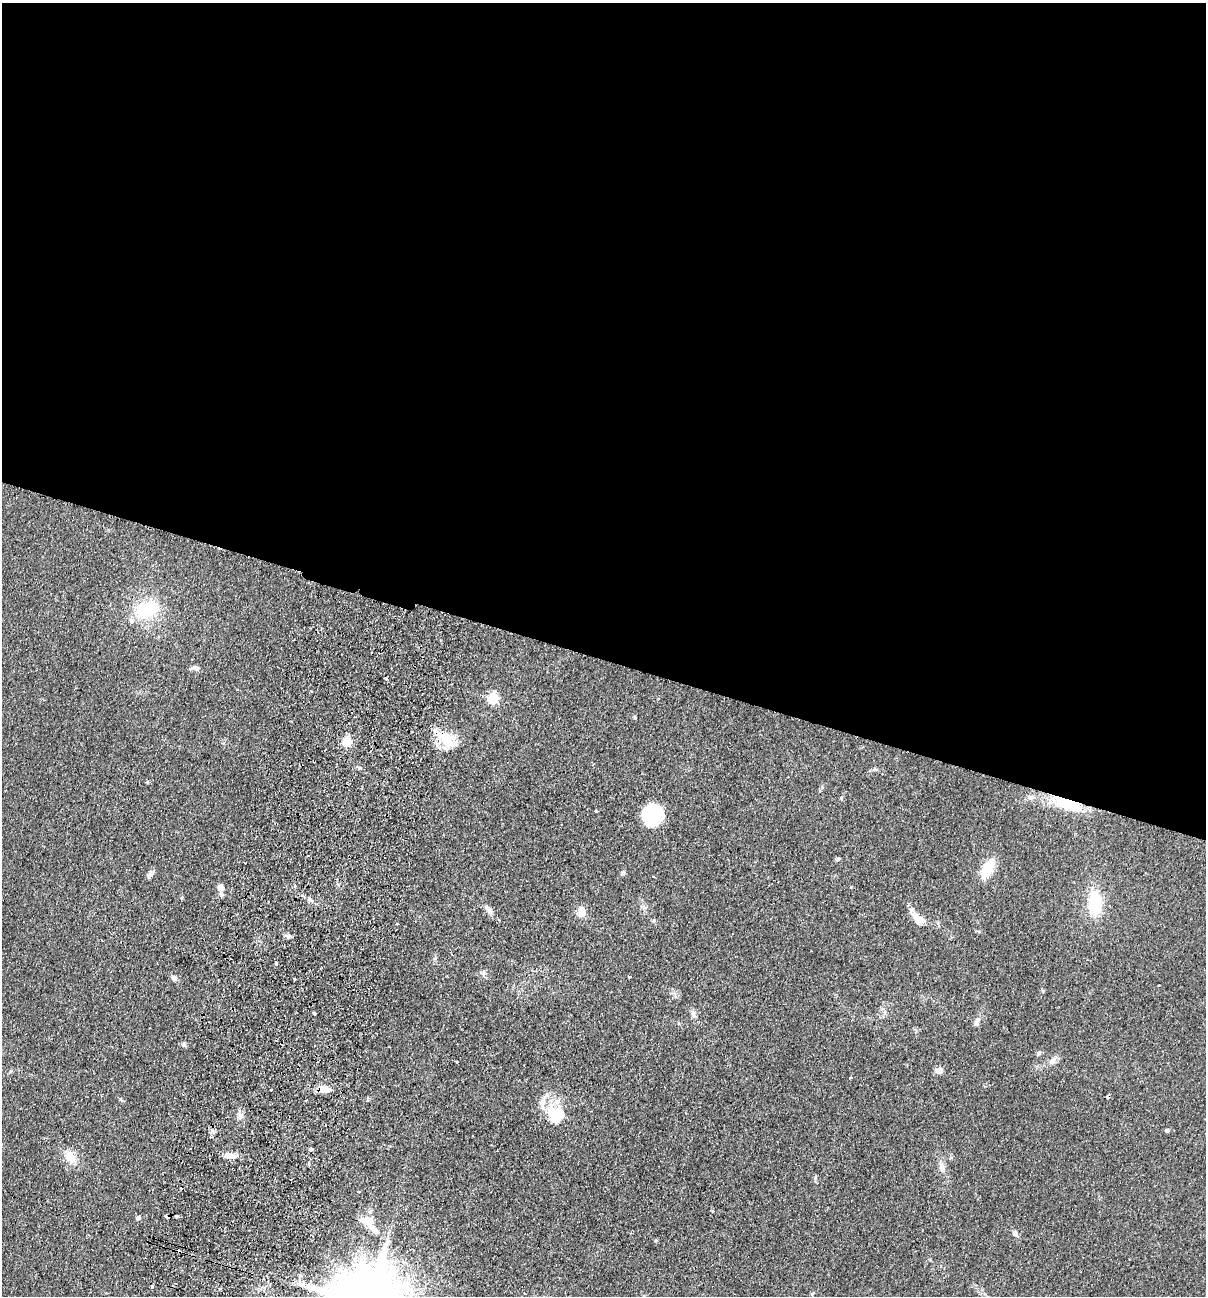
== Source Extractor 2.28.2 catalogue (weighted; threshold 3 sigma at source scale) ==
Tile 3 of 4 x 4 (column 3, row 1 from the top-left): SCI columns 2716-3919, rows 3900-5193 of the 5308 x 5212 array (HDU 1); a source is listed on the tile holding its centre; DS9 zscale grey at full resolution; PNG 1208 x 1298 px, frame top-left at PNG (2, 3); no overlay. Shown black and unused: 51% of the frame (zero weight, under 2 of 3 exposures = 3% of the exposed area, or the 3 px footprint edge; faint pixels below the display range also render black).
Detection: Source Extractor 2.28.2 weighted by HDU 2 'WHT'; one run over the whole footprint, this tile lists its part. Background 0.0596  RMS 0.0088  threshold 0.0398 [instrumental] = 3 sigma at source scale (4.5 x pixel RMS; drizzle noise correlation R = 1.50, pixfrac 1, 0.05/0.05 arcsec/px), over >= 5 px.
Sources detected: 73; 1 inside a brighter object's white glare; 6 cosmic-ray / hot-pixel residue — not listed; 5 inside a brighter listed object's ellipse — not listed separately; the other 61 listed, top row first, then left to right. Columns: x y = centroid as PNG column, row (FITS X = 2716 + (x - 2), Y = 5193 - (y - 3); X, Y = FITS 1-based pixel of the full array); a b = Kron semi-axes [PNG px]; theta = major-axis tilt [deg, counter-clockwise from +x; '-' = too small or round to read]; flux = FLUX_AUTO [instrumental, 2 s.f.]
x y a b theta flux
146 609 24 15 25 46
196 668 9 6 -12 3.2
386 679 3 3 - 2.3
493 698 6 5 - 79
447 739 26 18 -53 23
346 742 5 5 - 52
874 769 5 5 - 1.3
1031 797 9 6 -15 2.7
841 798 5 3 - 0.95
1067 803 36 12 -22 37
596 811 3 3 - 2
652 815 20 18 76 49
308 856 3 3 - 1.8
837 859 6 4 38 1.5
988 869 19 9 61 26
623 873 6 5 - 1.8
150 874 10 6 41 2.7
653 876 4 2 - 0.61
851 887 3 3 - 0.8
220 888 5 5 - 10
221 894 6 6 - 2
1095 902 21 12 -86 43
489 910 13 7 -43 4.1
912 910 7 6 - 3.1
582 912 10 8 -84 9.1
920 919 15 11 9 7.8
653 921 5 3 - 0.97
397 924 3 2 - 0.87
289 936 7 6 - 2.3
435 958 6 3 19 1
276 963 4 3 - 5.3
483 972 9 4 68 1.9
629 977 3 2 - 0.94
174 978 9 6 -26 2.4
294 979 3 3 - 2.3
314 1013 3 3 - 3.1
693 1014 11 5 -71 3
977 1022 12 6 66 3.6
184 1045 7 5 4 1.8
1039 1053 6 5 - 1.6
1052 1061 10 7 46 4.7
456 1062 3 2 - 1
939 1070 9 7 5 4.6
850 1077 3 3 - 2.5
324 1089 15 8 -2 11
271 1090 3 3 - 2.1
542 1105 21 7 -76 6.4
560 1113 19 17 -37 18
240 1116 9 8 - 4.1
1167 1131 4 4 - 2.2
311 1149 5 4 - 1.3
229 1155 17 7 -11 6.9
70 1157 18 12 -43 13
942 1167 16 7 -69 6
712 1211 4 3 - 1
138 1218 6 4 49 1.4
367 1221 15 9 1 11
375 1230 13 8 -43 6.3
1015 1233 7 6 - 3.3
656 1240 4 4 - 1.2
151 1287 3 3 - 3.1
Overlapping masked pixels (flux is a lower limit): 3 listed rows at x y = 447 739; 1067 803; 324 1089
Unlisted compact peaks at least as high as the median listed source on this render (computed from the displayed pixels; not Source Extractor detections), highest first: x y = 635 718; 1043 991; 360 768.